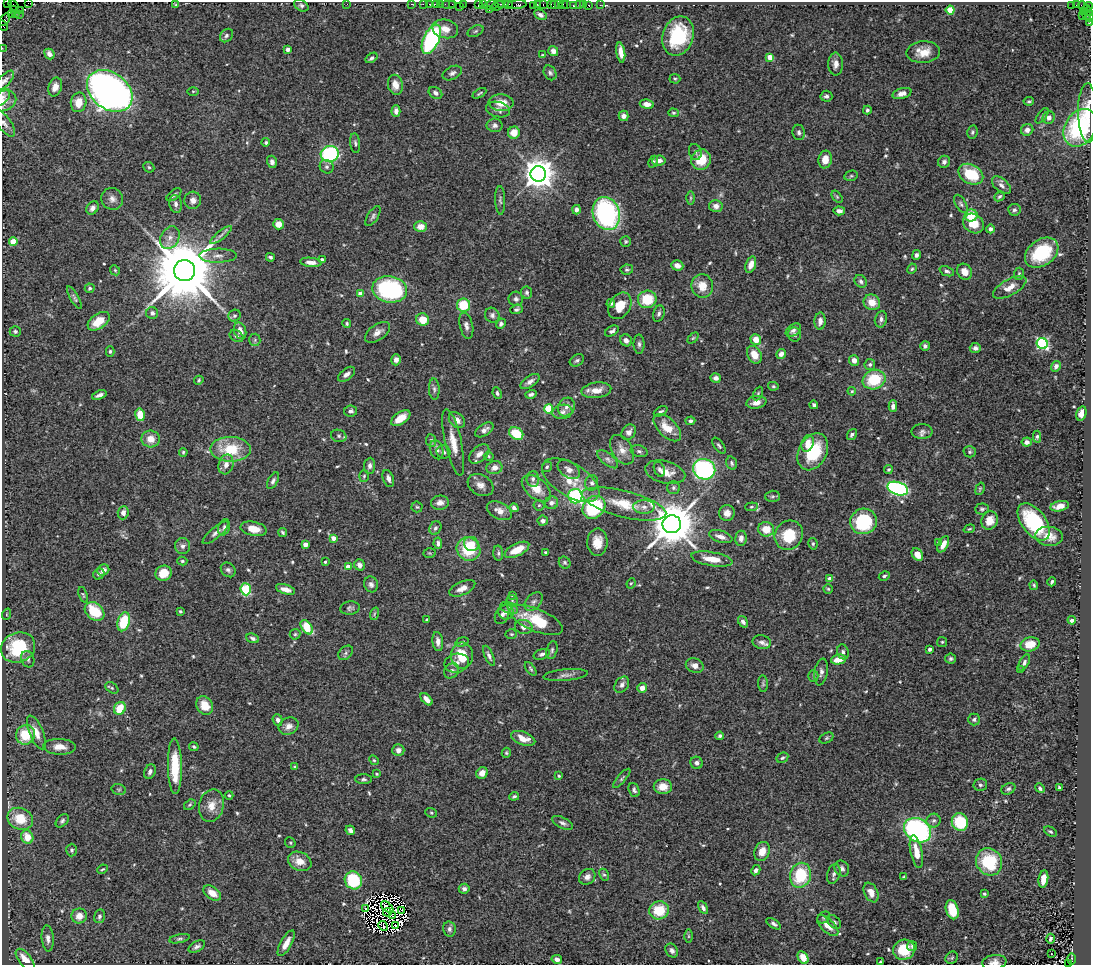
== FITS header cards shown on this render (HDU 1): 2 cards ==
NAXIS1  =                 1089
NAXIS2  =                  963

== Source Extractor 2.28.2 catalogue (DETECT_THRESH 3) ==
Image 1089 x 963 px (HDU 1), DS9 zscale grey, 1 PNG px = 1 image px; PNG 1093 x 967 px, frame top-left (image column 1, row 963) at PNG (2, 2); each listed source drawn as its Kron ellipse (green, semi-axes under 4 px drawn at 4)
Background 1.45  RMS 0.048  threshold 0.143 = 3 sigma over >= 5 px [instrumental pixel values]
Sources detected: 597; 11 with non-positive FLUX_AUTO (blend fragments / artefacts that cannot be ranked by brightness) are neither listed nor drawn; of the other 586, the 500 brightest by FLUX_AUTO listed and drawn (86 fainter detections omitted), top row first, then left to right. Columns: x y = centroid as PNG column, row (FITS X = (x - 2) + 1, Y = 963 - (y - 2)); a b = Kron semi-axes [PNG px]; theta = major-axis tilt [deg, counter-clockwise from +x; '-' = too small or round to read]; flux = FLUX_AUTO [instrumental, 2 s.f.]
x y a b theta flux
7 3 2 2 - 7.6
28 3 2 2 - 54
347 4 2 2 - 63
411 4 3 2 - 35
423 4 2 2 - 48
429 4 3 2 - 61
436 4 2 2 - 61
440 4 2 2 - 53
448 4 7 2 0 130
452 4 3 2 - 32
463 4 3 2 - 71
502 4 7 2 -1 350
509 4 2 2 - 11
537 4 3 2 - 93
543 4 3 2 - 92
551 4 3 2 - 130
554 4 4 3 - 130
559 4 3 2 - 100
563 4 3 2 - 100
566 4 3 2 - 34
13 5 6 2 -54 63
176 5 3 3 - 4.2
301 5 8 5 -32 8.2
478 5 4 2 - 120
483 5 3 2 - 170
491 5 7 4 7 330
517 5 10 4 5 400
579 5 2 2 - 33
583 5 2 2 - 18
589 5 3 3 - 96
600 5 2 2 - 20
1072 5 3 2 - 180
1076 5 2 2 - 22
459 6 2 2 - 21
497 6 7 3 21 270
534 6 4 3 - 150
574 6 3 3 - 92
1083 6 5 3 - 77
1088 6 4 3 - 92
13 10 3 3 - 57
20 10 3 2 - 64
489 10 2 2 - 60
950 10 4 4 - 110
1087 11 6 3 -57 210
1083 12 3 3 - 39
15 14 3 3 - 79
19 14 2 2 - 46
11 15 2 2 - 48
540 15 7 4 -28 11
1086 15 3 2 - 110
1082 16 2 2 - 30
1090 16 5 2 - 210
5 19 7 4 55 230
1089 23 3 2 - 66
3 25 5 2 - 87
445 29 13 9 -13 32
476 31 8 5 27 6.1
226 35 7 5 47 7.3
678 36 20 15 71 210
431 39 16 7 66 400
2 48 2 2 - 25
288 49 4 4 - 11
553 51 5 5 - 17
621 52 10 4 -82 28
923 52 17 10 4 50
49 54 6 4 -49 17
543 55 4 3 - 4.1
770 57 4 4 - 47
372 58 6 4 35 8.3
836 64 11 7 89 20
452 73 10 6 26 11
550 73 8 6 -58 8
675 79 5 5 - 4.8
5 80 12 5 47 11
395 85 10 7 -76 30
55 87 9 6 72 26
110 91 25 18 -37 2100
193 91 6 4 0 4
435 93 7 5 -35 12
479 93 8 2 30 4.1
902 93 10 5 16 17
826 96 6 5 - 8.9
3 97 9 5 51 9.8
4 101 13 10 22 22
1029 101 5 3 - 4.8
79 102 10 7 80 49
501 103 12 8 -2 39
647 104 7 4 -7 21
498 110 12 7 -13 16
867 110 4 3 - 7.5
396 111 6 4 87 18
673 113 5 4 - 4.5
1088 113 30 9 -89 60
624 116 5 5 - 13
1042 116 9 4 53 5.7
1049 118 6 6 - 15
4 123 16 6 -53 17
495 125 8 7 - 12
1080 128 20 15 59 330
1027 130 6 5 - 14
799 132 8 6 -83 9.5
972 132 7 5 79 6.8
514 133 6 6 - 36
266 142 4 4 - 5.9
355 143 10 5 -82 8.1
695 152 8 6 -73 7.8
330 154 9 8 - 380
659 160 7 5 5 19
701 160 10 9 - 79
825 160 9 6 79 37
272 162 6 5 - 13
653 162 6 4 68 6.5
944 162 6 6 - 11
149 167 6 4 -43 4.7
327 167 7 6 - 8.4
538 174 8 7 - 5300
971 174 13 9 -29 120
851 176 7 5 13 5.4
1001 185 11 6 -41 14
174 195 9 4 37 8.3
999 196 5 4 - 6.2
837 197 7 4 -54 4.6
691 198 6 4 90 5.4
112 199 11 10 - 19
193 200 8 8 - 18
500 200 14 5 -88 9.3
176 204 9 6 -80 12
961 204 10 5 -60 8.6
716 206 6 6 - 17
93 208 7 5 53 14
577 210 5 4 - 11
1014 210 6 6 - 7.9
839 211 6 4 -5 14
606 213 17 13 -71 580
971 215 6 6 - 73
373 216 11 5 57 9.2
279 224 5 5 - 26
974 224 11 9 -34 57
420 226 6 5 - 33
990 229 4 4 - 9.8
221 235 13 4 39 11
170 238 12 9 60 24
13 241 4 4 - 70
626 241 5 5 - 4.6
1042 253 18 13 37 170
916 255 5 4 - 10
218 256 19 7 1 22
270 257 4 3 - 5.8
322 260 4 4 - 15
311 262 10 4 -6 22
677 265 6 5 - 19
751 265 8 5 70 25
912 269 5 4 - 4.7
115 270 5 4 - 4.4
627 270 6 5 - 5.5
185 271 10 10 - 40000
947 271 8 4 -22 7.9
964 272 8 7 - 24
1019 274 6 5 - 5.7
861 281 7 5 -48 9.5
702 286 12 10 -82 46
1010 287 18 8 29 31
90 288 5 4 - 6.3
390 289 17 13 -8 360
527 293 6 5 - 7.4
360 294 4 4 - 32
74 298 13 4 -59 8.9
516 299 7 7 - 10
647 299 9 8 - 100
872 302 8 7 - 42
611 303 4 4 - 7.1
463 305 6 6 - 99
620 306 14 10 57 53
516 309 6 4 21 7.1
152 313 6 6 - 9.9
659 314 8 5 73 9.1
492 315 7 7 - 9.9
234 316 6 5 - 7.3
881 319 8 6 78 11
423 320 6 6 - 53
99 321 12 7 35 61
820 321 8 5 86 15
347 324 5 4 - 5
501 324 5 4 - 8.5
466 326 13 6 -77 14
793 330 8 5 35 9.6
15 331 5 5 - 6.8
240 331 8 6 -73 22
612 331 7 4 30 8.7
377 332 14 8 34 23
795 335 7 6 - 7.5
237 336 7 5 -34 8.5
693 338 6 4 44 4
756 339 5 5 - 37
255 340 6 5 - 6
626 340 6 5 - 14
1042 343 6 5 - 410
639 344 9 5 -89 9.2
925 346 5 4 - 8.3
975 348 5 5 - 9
110 351 5 4 - 5
781 354 5 4 - 15
754 355 9 6 -61 42
396 360 5 5 - 11
577 360 7 5 31 7.5
854 360 5 5 - 18
870 364 5 5 - 7.7
1056 366 5 4 - 14
346 374 10 5 38 15
716 378 5 4 - 15
199 380 5 4 - 4.6
874 380 11 9 20 130
530 382 11 5 34 14
773 386 5 4 - 5
434 389 10 5 -88 8.9
596 390 15 7 6 34
852 391 4 4 - 4.5
497 393 6 4 -66 7
758 393 7 4 64 5
531 394 6 4 17 7.7
99 395 7 3 21 11
756 402 10 6 10 27
814 405 4 3 - 7.2
893 406 5 4 - 13
566 407 10 8 60 17
549 409 4 4 - 190
351 411 6 5 - 9.3
661 411 7 4 27 6.5
562 412 10 7 9 15
1081 414 7 5 75 21
140 415 6 4 -77 57
401 418 11 6 35 39
457 420 9 6 -43 23
690 421 5 4 - 7.3
667 428 17 9 -45 56
484 430 10 5 34 16
922 431 10 7 0 12
629 432 8 6 51 15
516 433 7 6 - 82
852 434 6 4 54 9.3
339 436 8 6 -16 8.6
1037 437 6 4 88 6.3
151 439 9 8 - 33
431 441 6 5 - 8.5
453 442 34 8 -77 53
1027 442 5 4 - 10
808 443 8 6 69 36
719 446 9 4 -54 7.1
231 449 20 12 -1 130
437 450 10 6 -72 14
622 450 16 10 -60 33
639 451 8 6 -15 8.8
183 452 4 3 - 4
443 452 7 6 - 9.2
813 452 19 14 61 170
970 452 6 5 - 5.6
479 454 12 7 43 21
489 456 5 4 - 4.1
608 459 12 6 -38 14
732 463 7 5 -74 8
226 464 10 7 75 22
370 466 8 5 84 12
547 467 5 4 - 5.7
494 468 8 6 17 21
569 469 12 8 -35 18
659 469 8 5 -69 9
704 469 11 10 - 480
888 470 4 4 - 4.8
665 472 20 11 -14 44
364 476 6 5 - 5.1
388 478 9 5 -71 14
533 479 8 6 87 10
571 480 32 16 -32 76
273 481 9 5 62 9
592 483 8 6 77 9.9
480 485 13 10 -30 23
536 488 17 10 -41 53
673 488 6 6 - 7.6
898 489 10 6 -18 540
980 489 6 4 70 4.5
575 496 7 7 - 390
772 496 7 5 2 6.1
440 503 9 7 6 20
551 503 7 6 - 15
624 504 43 13 -14 110
539 505 5 5 - 4.9
1060 506 9 5 11 25
417 507 5 5 - 4.8
594 507 12 10 45 230
644 507 10 7 0 16
751 507 6 4 5 4.8
514 508 4 4 - 9.9
982 509 7 5 2 6.5
499 511 13 8 -27 24
123 513 7 5 84 17
727 513 8 7 - 21
990 520 9 8 - 33
543 521 5 5 - 12
864 521 13 12 - 210
1034 522 21 12 -53 220
672 524 9 9 - 15000
224 527 8 5 70 8.7
435 528 7 5 59 8.1
253 529 13 7 -11 43
766 529 8 7 - 48
969 529 6 3 19 3.9
283 532 5 3 - 5.4
216 533 16 5 40 13
789 535 15 13 56 110
1049 536 14 9 -6 36
721 537 12 5 -17 22
333 538 4 4 - 23
741 538 7 5 84 16
597 542 13 10 88 44
438 543 6 4 -81 11
938 543 3 3 - 6.3
305 544 4 4 - 30
471 544 8 7 - 34
813 544 6 4 -78 5.4
943 544 9 5 62 27
183 546 8 7 - 12
468 549 12 11 - 130
517 550 13 6 27 59
545 552 3 3 - 5.3
429 553 6 5 - 4.2
498 553 8 5 -88 6.2
917 554 7 5 -56 33
712 559 21 7 -9 47
182 561 5 4 - 5
325 562 3 3 - 5.5
565 563 6 5 - 5.6
359 565 6 5 - 16
348 567 4 4 - 32
103 570 6 5 - 16
228 570 8 6 -44 8.9
164 573 8 7 - 60
99 574 6 5 - 8.5
884 576 6 4 30 6.2
830 579 4 4 - 38
1052 582 4 3 - 6
631 583 5 4 - 4.2
371 584 8 7 - 12
1034 585 5 3 - 4.2
462 588 14 6 24 26
246 589 6 5 - 170
285 589 10 4 -16 20
828 589 4 4 - 4.6
83 595 8 4 -72 4.2
512 595 4 3 - 4
512 600 5 5 - 6.1
534 602 11 7 48 13
350 608 10 6 9 9.1
509 608 9 5 -22 11
94 611 11 8 -40 110
180 611 3 3 - 4.4
506 612 8 7 - 13
7 614 6 3 71 3.9
374 614 6 4 72 4.8
502 615 10 6 64 13
427 620 3 3 - 4.4
536 620 28 11 -23 140
1072 620 4 4 - 11
124 622 10 6 73 130
743 622 6 4 -57 8.8
307 627 8 5 -54 89
524 627 9 7 -12 18
295 634 5 5 - 5.2
511 634 6 4 -2 4.6
253 638 6 4 -22 9.4
438 641 9 5 -82 16
462 642 7 4 16 5.5
762 642 9 6 -12 13
942 642 5 5 - 4.4
1030 644 9 7 15 62
18 647 17 14 23 170
930 649 4 4 - 8.6
552 650 9 5 76 7.8
843 652 7 6 - 7.9
346 653 8 6 43 7.4
542 654 8 5 19 9.9
462 655 13 11 90 83
489 656 11 4 -65 10
28 659 8 6 -71 10
839 659 8 5 12 40
951 659 5 5 - 6.4
457 663 12 9 12 21
1024 663 9 4 63 11
695 666 9 7 -22 20
531 669 8 3 -52 5.3
1020 670 4 3 - 4.5
451 671 8 6 46 12
821 672 13 6 80 14
566 675 22 5 5 17
813 676 6 5 - 5.6
763 684 8 5 -86 5.9
622 685 9 6 53 13
112 688 7 5 -36 5
642 688 5 4 - 24
426 699 7 4 -47 18
205 705 10 8 -59 57
120 708 7 5 59 69
974 719 6 6 - 8
278 720 6 5 - 10
289 726 10 8 26 18
36 732 18 7 -67 32
25 735 10 9 - 93
720 736 4 3 - 6.3
523 738 13 6 -20 34
826 738 7 5 27 5.6
59 747 16 8 -2 33
194 747 5 4 - 5.5
398 750 6 6 - 16
506 753 5 4 - 4.4
782 758 6 5 - 6.3
374 760 5 4 - 4.4
696 763 6 6 - 12
175 766 28 7 -89 100
295 767 3 3 - 8.5
150 771 7 5 66 12
482 773 6 5 - 26
377 774 4 3 - 4.8
559 776 3 3 - 4.1
622 778 12 3 49 6.1
364 779 8 4 -1 7.3
980 785 7 6 - 7.4
663 787 9 7 -2 36
1059 787 3 3 - 4.3
1040 788 5 4 - 7.3
1008 789 7 5 27 7.4
119 790 7 5 -16 5.6
634 790 7 5 -69 8.2
229 795 4 3 - 4.3
514 796 5 3 - 6
190 805 6 4 36 4.9
211 806 16 12 76 39
431 813 6 4 -22 4.5
20 819 13 10 -23 81
934 820 7 7 - 9.6
62 821 8 5 46 7.2
960 822 9 8 - 120
562 823 11 5 -25 10
350 830 5 4 - 9.7
918 830 14 11 -33 630
1050 832 7 4 -30 5.7
27 837 7 6 - 51
290 843 6 5 - 4.1
72 850 6 5 - 6.9
762 851 10 7 69 35
916 852 17 6 -78 48
300 861 12 9 -23 34
989 862 14 12 -54 180
102 869 5 3 - 4.2
842 869 8 7 - 11
756 870 5 4 - 10
834 874 10 6 73 12
604 875 6 4 -59 5
801 875 12 10 72 150
587 877 9 7 38 15
904 877 3 3 - 4.1
1043 879 8 4 81 31
353 880 9 8 - 180
464 889 5 5 - 9.5
871 892 10 6 -65 27
212 893 10 6 -35 34
984 894 4 4 - 5
387 907 7 3 -44 5.3
365 908 3 2 - 4.3
703 908 7 4 -58 9.9
402 910 3 2 - 4.8
659 910 10 9 - 94
952 910 10 6 -73 89
387 912 4 3 - 5.8
79 916 8 7 - 30
99 916 7 5 76 8.4
392 916 3 3 - 8.7
824 917 7 5 36 5.8
834 922 8 5 -42 8.4
774 924 8 4 -33 8.2
395 925 3 2 - 4.8
383 926 5 3 - 7.2
828 926 13 6 -45 29
449 929 7 6 - 9.9
688 936 6 4 -90 4.3
48 938 13 6 -86 16
179 939 10 4 12 6.3
1050 939 5 3 - 6.5
286 943 14 5 61 30
197 946 9 5 28 9.6
912 946 5 5 - 4.9
904 950 11 10 - 110
672 951 7 6 - 11
1051 954 3 2 - 7
803 957 7 5 -61 43
952 958 7 5 45 5.3
25 959 13 6 -51 43
557 959 5 4 - 13
1071 959 5 3 - 420
881 962 3 3 - 4.2
994 962 12 7 7 19
1068 963 3 3 - 150
At the frame edge (FLAGS 8, measured only in part): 14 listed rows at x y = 7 3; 28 3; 1090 16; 5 19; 1089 23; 3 25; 2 48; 5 80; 3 97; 4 101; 4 123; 912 946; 994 962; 1068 963
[86 fainter detections neither listed nor drawn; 11 non-positive-flux detections neither listed nor drawn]